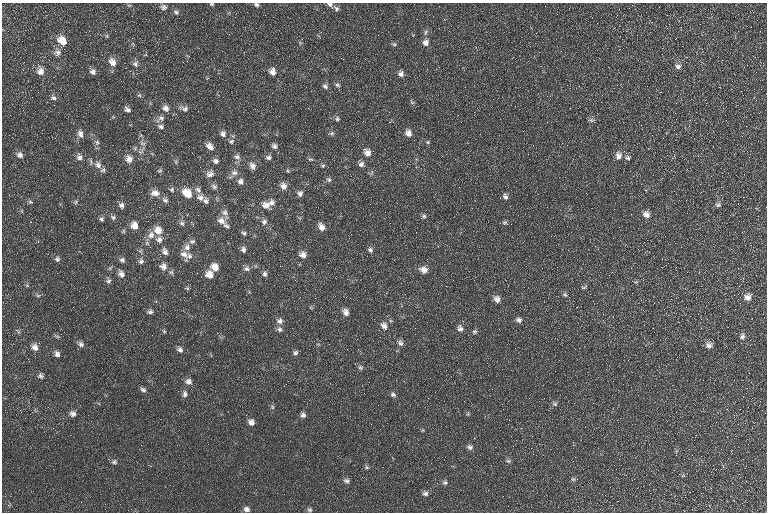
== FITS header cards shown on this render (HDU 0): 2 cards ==
NAXIS1  =                  765 / Axis length
NAXIS2  =                  510 / Axis length

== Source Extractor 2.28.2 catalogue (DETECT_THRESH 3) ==
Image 765 x 510 px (HDU 0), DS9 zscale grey, 1 PNG px = 1 image px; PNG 769 x 514 px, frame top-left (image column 1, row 510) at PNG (2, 3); no overlay
Background 18.2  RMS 8.5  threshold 25.5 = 3 sigma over >= 5 px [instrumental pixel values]
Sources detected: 162; all 162 listed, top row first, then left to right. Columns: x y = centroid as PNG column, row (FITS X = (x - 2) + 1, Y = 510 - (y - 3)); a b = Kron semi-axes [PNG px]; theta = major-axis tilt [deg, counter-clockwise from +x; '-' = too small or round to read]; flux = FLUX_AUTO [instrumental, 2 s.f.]
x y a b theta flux
212 4 5 3 - 700
330 4 8 5 -33 1700
256 5 6 4 -22 1200
164 7 9 7 -17 1800
336 8 9 6 -51 1500
176 12 8 6 -55 1500
426 32 8 4 68 1300
62 41 10 8 -58 8700
425 43 8 8 - 3000
394 44 6 5 - 960
58 53 11 8 17 2900
112 62 11 8 -62 4400
135 64 9 8 - 2000
678 66 9 7 -19 2100
40 71 9 8 - 4200
93 72 8 7 - 2100
272 72 9 7 -76 3600
401 74 7 7 - 2300
337 85 7 6 - 1300
325 86 8 6 -32 1700
139 95 6 5 - 980
53 98 8 6 -3 1600
412 102 7 5 -30 930
166 108 9 8 - 3000
184 108 12 7 -16 2300
127 110 8 6 -27 2000
161 118 13 8 34 2800
337 119 7 6 - 1200
591 120 8 6 -20 1300
161 127 9 6 -19 1900
332 133 7 5 1 1200
408 133 9 7 -71 3500
80 134 10 7 -71 2800
223 134 8 7 - 2300
231 141 7 6 - 1400
97 142 7 6 - 1600
428 142 6 4 -20 740
142 143 9 5 -26 1500
210 146 10 7 -36 3500
274 146 7 6 - 1700
367 153 10 8 -63 4100
20 155 8 7 - 2700
618 156 10 8 86 3700
79 157 10 8 -85 2600
237 157 9 7 -24 2000
269 157 7 6 - 1700
628 158 7 7 - 1600
129 159 10 8 -80 3900
310 159 8 4 -12 940
216 161 8 6 -24 1900
176 162 6 4 -72 820
361 164 7 7 - 2200
98 165 10 9 - 3500
252 166 10 8 -67 2600
323 166 5 5 - 910
200 167 2 2 - 330
103 170 8 6 30 1400
160 171 7 6 - 980
288 171 5 4 - 690
234 173 9 8 - 2900
210 174 11 9 38 3000
329 180 7 6 - 1400
240 181 9 7 -62 2400
214 186 9 7 -30 1800
283 186 9 7 -45 3500
172 190 7 7 - 1400
198 190 9 7 -35 2400
155 193 11 8 -10 4400
187 193 11 8 -42 9800
300 194 7 7 - 2100
200 197 12 9 -15 3400
505 197 7 6 - 1900
165 200 9 6 -35 1800
206 201 8 7 - 1900
30 202 7 5 -20 950
76 202 8 5 72 980
271 203 9 8 - 2500
121 205 8 7 - 2200
266 205 11 9 -19 4300
718 205 8 7 - 1500
225 212 10 8 -24 2500
646 214 8 8 - 3300
423 216 7 5 22 1200
113 217 8 6 -30 1500
101 219 6 6 - 1300
221 221 12 9 -28 4000
264 222 8 7 - 2200
182 223 8 6 -69 1600
505 223 6 6 - 1000
134 226 8 7 - 5100
226 226 9 5 -24 1500
321 227 8 6 -61 3800
158 230 10 9 - 6100
244 233 8 5 -26 1300
151 235 11 9 69 4600
159 239 8 8 - 2800
192 241 8 7 - 1700
187 247 10 8 73 3100
243 249 7 6 - 2100
370 250 7 6 - 1600
165 252 10 7 -55 2800
184 254 13 9 -30 4000
303 255 9 8 - 3300
189 256 8 8 - 2400
57 259 8 7 - 1600
122 260 7 7 - 1700
141 261 7 6 - 1700
163 266 9 8 - 3400
215 267 8 7 - 5600
246 269 8 7 - 2000
424 270 10 8 -21 3900
171 272 7 6 - 1200
121 274 9 7 -57 3200
265 274 8 6 87 1600
209 275 8 7 - 5600
109 281 8 7 - 1500
27 285 6 4 -1 730
584 287 9 3 23 850
187 288 6 4 -44 790
565 294 7 5 -73 1200
38 295 7 4 0 900
747 297 9 9 - 3600
497 299 8 7 - 3300
150 312 7 6 - 1700
345 312 9 7 -69 3000
519 320 7 6 - 2000
280 321 9 8 - 2400
384 326 10 8 -57 3400
460 328 9 8 - 2400
280 329 8 7 - 1800
164 331 6 4 -66 770
474 331 6 6 - 1000
742 336 8 6 80 1900
400 343 9 6 -52 1900
81 344 8 7 - 1900
709 345 9 7 42 2700
35 347 9 8 - 3400
180 350 8 6 -49 2000
295 353 6 6 - 1400
57 354 7 6 - 2200
360 367 7 6 - 1200
40 376 7 7 - 1500
189 381 8 7 - 2800
143 390 7 5 -26 1600
185 394 9 6 82 1900
393 395 7 5 -18 1400
555 404 7 6 - 1200
272 407 6 5 - 930
73 414 8 7 - 2400
468 414 6 4 -73 710
303 415 7 6 - 1800
251 422 7 6 - 3000
470 447 7 7 - 1800
508 461 8 5 -1 1200
114 462 8 6 11 1400
367 467 7 5 -22 990
573 479 6 6 - 970
347 481 8 6 -7 1700
445 483 6 6 - 1300
425 493 8 6 -22 1800
247 509 8 6 -22 2300
310 510 6 5 - 1200
At the frame edge (FLAGS 8, measured only in part): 3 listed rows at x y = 212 4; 330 4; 256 5